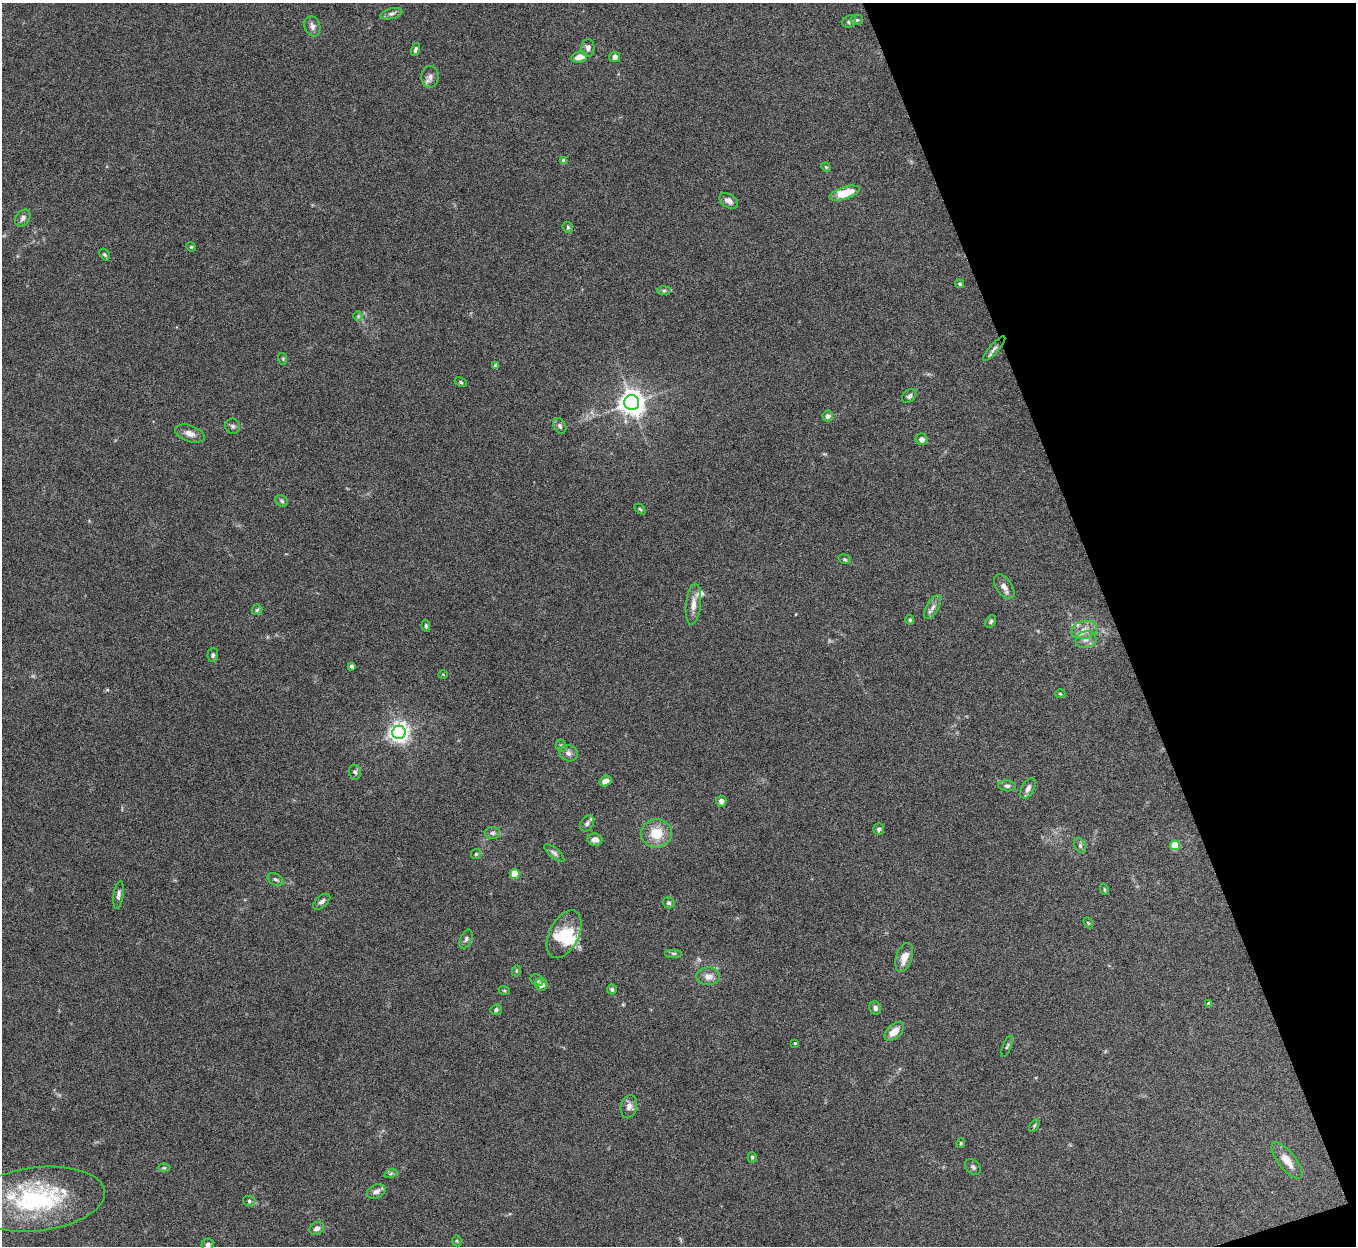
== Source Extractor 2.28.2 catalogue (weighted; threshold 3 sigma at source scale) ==
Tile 12 of 4 x 4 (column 4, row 3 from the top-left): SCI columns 4064-5417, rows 1397-2640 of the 5420 x 5405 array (HDU 1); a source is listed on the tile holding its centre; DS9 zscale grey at full resolution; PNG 1358 x 1248 px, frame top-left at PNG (2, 3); each listed source drawn as its Kron ellipse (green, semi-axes under 4 px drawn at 4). Shown black and unused: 18% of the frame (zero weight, under 5 of 10 exposures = <1% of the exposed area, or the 3 px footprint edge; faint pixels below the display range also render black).
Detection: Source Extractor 2.28.2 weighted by HDU 2 'WHT'; one run over the whole footprint, this tile lists its part. Background 0.157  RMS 0.0059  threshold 0.024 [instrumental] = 3 sigma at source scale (4.09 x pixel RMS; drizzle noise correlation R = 1.36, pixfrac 0.8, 0.05/0.05 arcsec/px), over >= 5 px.
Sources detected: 105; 4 inside a brighter listed object's ellipse — not listed separately; the other 101 listed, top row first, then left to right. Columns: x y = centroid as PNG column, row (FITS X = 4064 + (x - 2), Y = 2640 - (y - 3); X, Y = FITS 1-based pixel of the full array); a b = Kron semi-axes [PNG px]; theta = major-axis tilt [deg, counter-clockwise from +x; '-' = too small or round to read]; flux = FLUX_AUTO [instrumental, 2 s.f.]
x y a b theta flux
391 14 11 5 14 1.7
857 20 6 5 - 0.95
849 21 7 6 - 1.3
312 26 10 8 -72 2.4
588 48 9 6 88 2.1
415 50 7 4 72 1.3
579 57 8 5 12 6
615 57 5 5 - 2.4
430 77 11 8 87 2.6
564 161 4 4 - 2.9
826 167 5 4 - 0.53
845 193 16 6 17 13
729 201 10 6 -33 2.9
23 218 9 7 54 2.1
568 227 6 5 - 0.79
191 247 5 4 - 0.56
105 254 6 4 -54 0.78
960 284 4 4 - 0.92
664 290 6 4 1 0.98
358 316 5 5 - 0.77
994 349 16 4 48 2
283 359 6 3 -73 0.63
496 366 4 4 - 2.5
461 382 6 4 -28 0.92
909 396 8 5 44 1.5
632 403 7 7 - 550
828 416 5 5 - 1.8
233 426 8 7 - 1.5
560 426 8 6 -62 1.3
190 433 15 8 -19 3.8
922 439 6 5 - 2.2
282 501 7 5 -35 1
640 509 6 4 -44 0.63
845 559 6 4 -21 0.82
1004 587 14 8 -55 3.2
693 604 21 7 84 4.4
933 607 13 6 61 2.7
257 610 5 5 - 0.93
910 620 5 4 - 0.98
991 622 7 4 53 0.98
426 626 6 4 -81 0.88
1084 630 13 8 14 4.7
1086 640 10 8 13 3.2
213 655 7 5 87 1.3
351 666 4 3 - 1.6
443 674 5 3 - 0.41
1060 694 5 3 - 0.52
399 732 6 6 - 300
561 746 6 5 - 1
568 753 9 8 - 2.2
355 772 7 6 - 1.4
605 781 6 5 - 3.2
1007 786 9 5 -6 1.4
1028 788 11 6 61 2.3
721 801 5 5 - 2.3
587 823 9 6 58 1.4
878 829 6 5 - 1.4
492 833 8 6 -2 1.6
657 833 15 14 - 11
595 839 7 6 - 3
1175 845 5 5 - 14
1080 846 8 5 -64 1.4
554 853 12 5 -39 1.6
476 854 5 5 - 0.72
515 874 5 5 - 16
276 879 9 5 -29 1.3
1104 889 6 3 -71 0.6
118 895 14 5 81 1.9
322 902 10 5 41 2
668 903 6 5 - 0.94
1088 923 6 4 -59 0.56
564 934 26 14 63 14
466 939 10 5 67 1.5
674 953 9 4 0 0.92
904 957 15 8 72 5.4
516 971 5 3 - 0.54
708 976 12 9 0 4
537 980 7 5 -41 1.3
541 985 6 6 - 2.6
612 989 5 4 - 1
504 990 6 4 -19 0.63
1209 1004 4 4 - 2.1
875 1008 6 6 - 1.4
496 1010 6 5 - 1.2
894 1031 11 7 42 5.7
795 1043 4 4 - 0.48
1007 1046 11 3 66 1.1
629 1106 12 8 75 3
1034 1126 7 4 59 0.76
961 1143 5 4 - 0.64
752 1157 5 4 - 0.72
1287 1161 22 8 -52 6.4
973 1167 9 6 -46 1.3
164 1168 6 4 0 0.73
391 1173 6 4 19 0.92
376 1191 9 6 24 2.6
37 1199 68 32 6 71
249 1201 6 5 - 1
317 1228 7 6 - 2.4
457 1241 5 5 - 0.68
208 1245 6 6 - 1.5
Isophote crosses this tile's border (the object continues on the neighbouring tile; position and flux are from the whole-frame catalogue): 1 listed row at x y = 208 1245